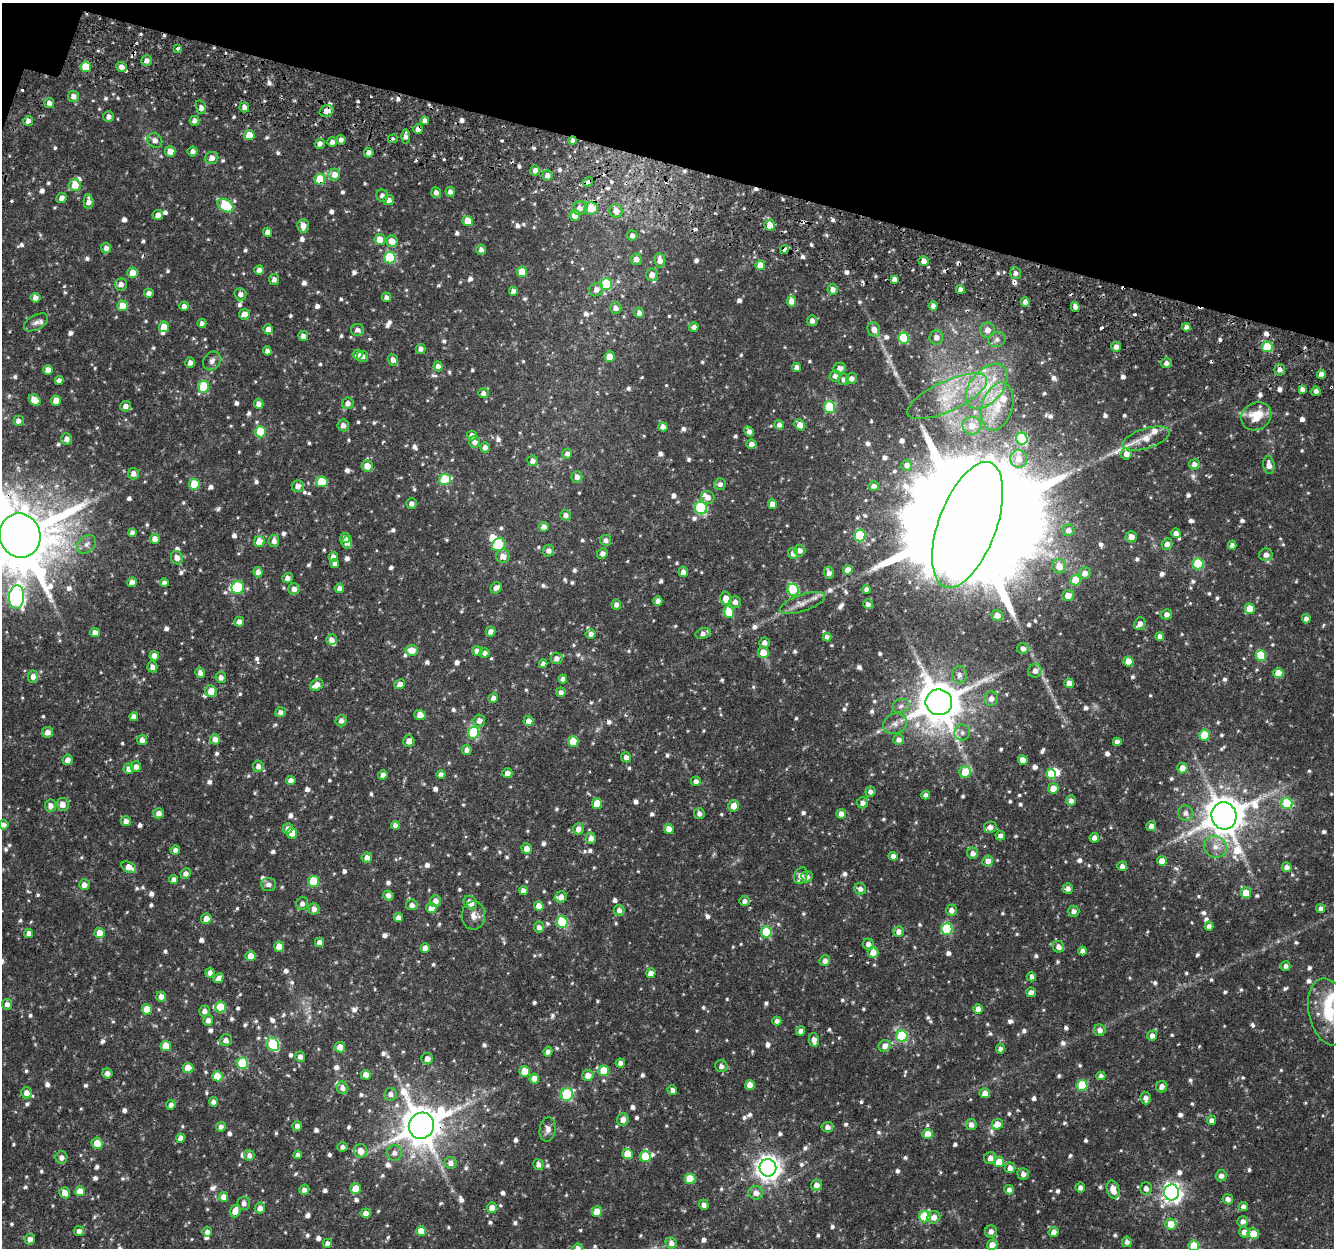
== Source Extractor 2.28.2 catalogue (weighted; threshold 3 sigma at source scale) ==
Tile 2 of 4 x 4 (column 2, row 1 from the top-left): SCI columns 1387-2718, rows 4042-5287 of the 5445 x 5654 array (HDU 1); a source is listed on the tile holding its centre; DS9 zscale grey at full resolution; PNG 1336 x 1250 px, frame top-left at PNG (2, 3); each listed source drawn as its Kron ellipse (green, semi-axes under 4 px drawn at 4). Shown black and unused: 13% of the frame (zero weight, under 2 of 3 exposures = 5% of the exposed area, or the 3 px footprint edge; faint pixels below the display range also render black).
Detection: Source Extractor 2.28.2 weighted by HDU 2 'WHT'; one run over the whole footprint, this tile lists its part. Background 0.035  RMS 0.0038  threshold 0.017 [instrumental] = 3 sigma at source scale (4.5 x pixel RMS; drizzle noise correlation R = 1.50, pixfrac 1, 0.0396/0.0396 arcsec/px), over >= 5 px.
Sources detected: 1078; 1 too faint to see at this stretch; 3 inside a brighter object's white glare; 20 cosmic-ray / hot-pixel residue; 1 long thin detection or spike segment (spike, bleed or trail) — neither listed nor drawn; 15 inside a brighter listed object's ellipse — not listed separately; of the other 1038, all 500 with FLUX_AUTO >= 1.58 (the completeness limit of this list) listed and drawn (538 fainter detections not listed), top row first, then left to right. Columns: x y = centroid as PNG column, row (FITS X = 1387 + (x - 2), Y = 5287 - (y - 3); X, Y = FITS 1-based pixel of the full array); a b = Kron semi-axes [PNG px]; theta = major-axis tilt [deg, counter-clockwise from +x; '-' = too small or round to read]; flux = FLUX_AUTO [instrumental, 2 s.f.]
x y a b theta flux
178 48 4 3 - 3.4
147 61 5 5 - 1.7
86 67 5 5 - 10
121 67 5 5 - 1.9
73 96 6 5 - 2.1
49 103 5 5 - 1.8
201 107 7 5 -73 2.6
244 107 5 4 - 1.9
327 111 7 5 18 2.6
109 117 5 5 - 1.7
28 121 5 5 - 2
195 121 5 5 - 1.9
425 121 4 4 - 1.9
418 129 4 4 - 2.3
249 135 5 5 - 6.3
406 136 7 4 -88 1.7
393 139 5 4 - 2.1
155 140 8 7 - 1.9
341 140 5 4 - 1.6
573 141 4 4 - 1.7
332 142 5 4 - 1.7
320 144 5 5 - 1.9
170 151 5 5 - 3.8
193 151 5 5 - 1.8
369 153 5 4 - 1.8
212 158 6 6 - 2.2
535 170 5 4 - 1.8
334 175 6 5 - 3.1
547 175 5 5 - 1.8
320 179 5 5 - 10
588 182 5 3 - 3.1
75 185 6 5 - 6.3
450 192 5 4 - 1.6
436 193 5 4 - 1.9
382 196 6 5 - 1.7
62 198 5 4 - 1.8
389 200 5 5 - 2
88 202 7 5 -88 2.3
226 205 9 6 -32 21
580 208 7 6 - 2.5
591 208 7 6 - 8.2
616 211 7 6 - 3.9
158 215 5 5 - 1.9
575 215 5 5 - 3.9
468 221 5 5 - 6.7
770 225 5 5 - 4.7
303 226 7 6 - 3
268 232 4 4 - 2.1
632 235 5 5 - 1.6
380 239 5 5 - 4.6
392 241 6 5 - 3.7
106 248 5 5 - 1.7
784 249 4 4 - 4.9
481 250 5 5 - 1.8
390 258 6 6 - 27
636 259 6 5 - 2.2
660 260 7 5 -83 3
924 261 5 5 - 2.3
760 265 5 5 - 5
259 270 5 4 - 2.2
522 272 5 5 - 6.9
133 273 5 5 - 6.3
1015 273 6 5 - 1.7
652 275 6 6 - 2.6
274 279 5 5 - 1.8
894 279 4 4 - 1.8
121 284 6 6 - 2.1
606 284 6 6 - 20
833 289 5 5 - 2
960 289 4 4 - 1.8
596 290 7 6 - 2.1
513 291 4 4 - 2.2
149 293 5 4 - 1.7
240 294 6 6 - 1.9
386 297 5 4 - 1.6
35 298 5 5 - 2
791 301 5 4 - 2.9
1025 302 4 4 - 1.7
123 306 5 5 - 7
184 306 4 4 - 1.6
933 306 4 4 - 2
1075 307 5 4 - 1.6
616 308 6 5 - 1.9
639 313 5 5 - 2.2
244 314 5 5 - 3.2
812 321 5 5 - 2
36 322 13 7 29 2
202 323 4 4 - 1.6
164 327 5 5 - 5.1
694 327 5 4 - 1.7
1186 327 4 4 - 1.9
268 329 5 5 - 2.1
874 329 7 6 - 2.6
357 330 6 6 - 1.8
987 330 7 7 - 2.7
303 336 5 5 - 1.9
936 337 7 7 - 2.4
904 338 5 5 - 19
997 340 9 7 20 1.6
1116 347 5 5 - 2.1
1267 347 5 5 - 19
421 349 5 5 - 1.7
267 351 4 4 - 1.7
358 354 5 5 - 2.2
362 356 5 5 - 1.7
610 357 5 5 - 6.1
393 360 6 5 - 2
212 361 10 8 56 1.7
190 363 5 4 - 1.8
1166 363 5 5 - 1.6
438 366 5 4 - 1.7
797 367 4 4 - 1.9
840 368 6 5 - 2.4
48 370 5 4 - 2.9
1280 370 6 5 - 1.8
1321 374 4 4 - 2.9
835 376 5 5 - 1.7
852 378 5 5 - 1.9
844 380 5 5 - 1.7
59 381 4 4 - 1.6
987 386 26 16 50 15
203 387 6 5 - 18
1302 389 4 4 - 1.6
1316 391 5 4 - 1.6
483 393 5 5 - 1.7
947 396 43 15 25 16
35 400 6 5 - 5
56 401 5 5 - 4.8
348 403 6 5 - 2.2
259 404 5 4 - 2
125 406 5 5 - 1.9
997 406 24 15 74 11
830 407 6 5 - 20
1256 416 16 13 33 8.8
18 421 5 5 - 1.8
343 425 6 6 - 1.9
779 425 5 4 - 1.6
800 425 6 5 - 3.8
972 426 9 8 - 3.8
663 427 4 4 - 2.2
749 431 5 4 - 1.7
261 432 5 5 - 17
472 435 5 5 - 2.1
1146 438 24 10 17 5.7
67 439 6 5 - 2
1022 439 6 5 - 26
474 442 6 5 - 1.9
751 444 5 4 - 1.9
485 447 5 4 - 1.7
567 454 5 5 - 1.7
1126 454 6 5 - 2.9
1019 459 9 8 - 3.5
533 461 5 5 - 1.7
1194 464 5 5 - 1.8
907 465 5 5 - 1.8
1269 465 9 5 -82 2.7
367 466 5 5 - 4.3
133 474 6 5 - 2.4
577 477 6 5 - 2
445 479 6 5 - 17
322 482 6 5 - 14
194 484 5 5 - 14
720 484 6 5 - 1.6
298 486 6 6 - 2.1
874 486 5 5 - 1.6
708 497 6 6 - 2.3
411 504 5 5 - 1.8
773 504 5 4 - 3.3
701 508 6 6 - 38
565 515 5 5 - 1.8
968 525 66 29 70 27000
544 527 5 5 - 2.2
1068 530 6 6 - 2
132 533 4 4 - 1.7
1176 533 5 4 - 2.4
860 535 6 5 - 21
20 536 22 20 -73 3800
1131 537 5 5 - 2.7
345 538 5 5 - 2.3
155 539 5 5 - 2.6
606 540 5 5 - 1.7
259 541 5 5 - 5.8
274 541 6 5 - 2
347 542 6 5 - 2.1
86 544 10 8 43 2
1167 544 5 5 - 2
499 545 7 6 - 15
1232 545 4 4 - 1.8
800 550 6 5 - 1.8
549 551 5 5 - 1.7
602 553 5 5 - 1.9
793 553 5 5 - 2
1266 555 7 6 - 2.1
503 556 7 6 - 2.7
333 557 5 4 - 2.3
177 558 7 6 - 2.3
335 564 4 4 - 1.6
1198 564 5 5 - 20
1059 566 7 7 - 4
848 570 5 5 - 4.1
258 572 5 4 - 2.1
683 572 5 4 - 1.7
829 573 6 5 - 1.9
1085 573 6 6 - 2.6
287 578 5 5 - 2
1075 580 5 5 - 8.9
132 582 5 5 - 3.3
164 583 4 4 - 1.6
238 587 6 6 - 18
339 588 5 4 - 1.7
496 588 6 5 - 2.1
294 589 6 5 - 2.2
866 589 4 4 - 1.7
793 590 6 5 - 27
1068 595 6 5 - 3.4
17 597 12 7 86 120
726 598 7 5 87 3.2
658 601 5 4 - 2
735 602 6 5 - 1.9
802 603 24 8 19 3.6
868 604 5 4 - 1.7
616 605 5 5 - 1.7
1250 609 5 5 - 6.8
729 612 6 5 - 14
1166 614 5 5 - 1.8
997 615 5 5 - 2.8
1306 619 4 4 - 1.6
239 622 5 4 - 2
1140 624 6 5 - 2.3
491 632 5 5 - 2.1
95 633 5 4 - 3.3
703 633 8 5 16 2
591 634 5 5 - 1.8
1160 636 4 4 - 1.6
827 637 4 4 - 1.6
331 640 5 5 - 2
764 643 5 5 - 1.9
1023 648 5 5 - 1.7
412 650 6 5 - 4.5
477 651 5 5 - 2.2
763 652 5 5 - 4.4
485 653 5 5 - 1.6
1261 655 5 5 - 16
154 656 5 4 - 3
557 658 6 5 - 1.8
1128 662 5 5 - 5.8
543 664 4 4 - 1.8
152 667 5 5 - 1.7
1035 671 7 6 - 2.2
200 673 5 4 - 1.9
1278 673 5 5 - 4.9
959 675 8 7 - 2
33 677 6 5 - 2
221 677 5 5 - 1.8
563 679 4 4 - 1.6
1069 683 5 4 - 3.6
400 684 6 4 30 2.3
317 685 7 5 28 3.5
211 691 6 5 - 4.8
561 692 5 4 - 1.6
493 698 5 4 - 1.8
991 699 7 7 - 2.3
939 702 13 13 - 1600
901 706 9 6 18 1.6
280 712 5 5 - 1.7
420 715 5 5 - 2.9
134 717 4 4 - 2.3
341 721 6 5 - 1.6
479 721 6 6 - 2.1
528 721 5 5 - 2.1
895 724 12 10 24 2.7
48 732 6 5 - 2.6
962 732 8 7 - 1.6
473 733 6 5 - 26
1205 735 5 5 - 15
215 739 5 5 - 2.6
142 740 5 5 - 1.8
899 740 5 5 - 1.8
409 741 6 5 - 2.2
573 741 5 5 - 10
1117 742 4 4 - 1.7
467 750 5 5 - 1.8
626 757 5 5 - 1.8
68 760 5 5 - 2.1
1023 760 5 5 - 4
258 766 5 5 - 1.9
136 767 5 5 - 2.2
1182 768 5 5 - 4.1
129 769 5 5 - 2.4
965 772 6 5 - 13
507 773 5 5 - 2.7
1051 774 5 5 - 11
383 775 5 4 - 1.8
441 775 4 4 - 2.1
291 780 5 4 - 2.2
696 781 5 4 - 1.7
1053 788 5 5 - 4.3
870 792 5 5 - 1.6
926 795 4 4 - 1.7
1071 801 5 5 - 1.8
863 803 5 5 - 1.9
1287 803 6 5 - 18
62 804 6 6 - 2.9
597 804 5 5 - 7.2
51 805 6 5 - 2
734 806 5 5 - 4.2
159 813 5 5 - 2.1
1186 813 8 7 - 2
699 814 5 5 - 1.9
841 814 5 5 - 2.2
1224 816 13 12 - 1300
126 821 5 5 - 1.8
4 825 5 4 - 1.7
395 825 4 4 - 1.8
1151 826 5 5 - 2.2
990 827 6 5 - 2.3
288 828 5 5 - 1.9
578 829 6 5 - 2.5
669 829 5 4 - 3.5
292 833 5 5 - 5.7
1000 836 5 4 - 1.8
591 838 5 5 - 2
1094 838 5 4 - 2
1215 847 12 10 -24 3.7
527 849 5 5 - 3.2
175 850 5 4 - 1.8
973 853 5 5 - 1.8
893 856 4 4 - 2
367 857 5 5 - 2.2
988 861 5 5 - 2.3
1162 861 5 5 - 4
1122 866 5 5 - 1.8
129 867 8 5 -26 4
1287 867 5 5 - 2
186 873 5 5 - 1.9
801 876 8 6 65 2.6
807 877 5 5 - 2
174 879 4 4 - 2
313 881 5 5 - 12
268 884 7 6 - 1.6
84 885 5 5 - 2.3
1068 888 5 5 - 1.9
860 889 6 5 - 1.8
523 890 4 4 - 1.9
1246 893 5 5 - 6
388 895 5 5 - 1.8
561 897 6 5 - 1.9
435 901 6 5 - 2.6
744 901 5 5 - 1.6
470 902 7 6 - 3.9
302 904 6 6 - 2
412 905 5 5 - 1.7
539 906 5 5 - 4.7
431 908 5 5 - 4
314 909 5 5 - 2.2
1321 909 4 4 - 1.7
619 910 5 5 - 1.8
951 910 6 5 - 2.1
1073 911 6 5 - 1.8
473 916 14 11 -89 3
398 917 5 4 - 2
206 919 5 5 - 3.4
562 922 6 5 - 25
1209 926 4 4 - 1.8
539 927 5 5 - 1.9
947 929 6 5 - 24
898 931 5 5 - 2.2
766 932 5 5 - 16
29 933 5 4 - 1.9
100 933 5 5 - 4.8
319 942 4 4 - 2.3
868 944 5 5 - 1.9
279 947 5 5 - 5.6
1058 947 6 5 - 2.1
425 948 5 4 - 2.4
1082 951 4 4 - 1.8
873 952 5 5 - 4.2
250 956 5 5 - 4.1
825 961 5 5 - 1.9
1286 966 5 4 - 1.7
210 973 5 4 - 1.8
651 973 5 4 - 3
1031 977 4 4 - 1.6
218 978 5 4 - 2
1031 992 5 4 - 1.8
161 997 5 5 - 2.4
7 1004 5 5 - 1.8
220 1007 5 5 - 11
147 1009 5 5 - 8.1
978 1009 5 4 - 2.6
204 1011 5 5 - 1.9
1329 1012 34 20 -78 14
208 1020 5 5 - 2.3
777 1021 4 4 - 1.6
1100 1030 6 6 - 2
801 1031 4 4 - 2.3
902 1036 6 5 - 30
1152 1036 5 5 - 2
226 1040 6 6 - 2
814 1040 7 4 -80 2.3
273 1044 7 6 - 27
166 1046 5 5 - 9.6
885 1046 6 5 - 2.4
340 1047 5 5 - 4
1000 1049 5 4 - 1.7
548 1052 5 4 - 1.7
300 1057 5 5 - 1.8
427 1059 6 5 - 2.2
243 1063 5 5 - 22
620 1063 5 4 - 1.9
721 1066 6 6 - 1.8
188 1068 5 5 - 6.3
525 1071 5 5 - 6.5
604 1071 5 5 - 12
107 1073 5 5 - 1.8
366 1075 5 4 - 4.1
588 1075 5 5 - 3.8
217 1076 5 5 - 8.4
1101 1076 4 4 - 1.7
534 1079 5 5 - 5.4
750 1085 5 5 - 3.8
1082 1085 5 5 - 18
1162 1087 6 5 - 2.1
342 1088 6 5 - 2.1
672 1090 5 4 - 1.7
27 1093 6 5 - 2.5
985 1093 5 5 - 3.1
391 1094 6 6 - 1.9
567 1094 6 6 - 32
1145 1098 6 5 - 1.7
213 1102 5 4 - 1.8
171 1105 5 4 - 1.8
623 1120 6 5 - 2.4
1211 1120 5 4 - 1.8
971 1124 6 5 - 2
997 1124 5 5 - 4.1
297 1126 5 4 - 1.7
421 1126 13 12 - 1300
221 1127 5 4 - 1.8
827 1127 6 5 - 1.7
548 1129 12 8 81 2.1
928 1134 5 5 - 6.4
181 1138 4 4 - 2.5
97 1143 5 5 - 6.2
342 1147 5 4 - 1.6
361 1151 7 6 - 4.4
394 1153 7 7 - 1.7
628 1154 5 5 - 8
249 1155 5 5 - 1.8
298 1155 4 4 - 1.6
645 1156 5 5 - 9.5
61 1157 6 6 - 1.7
990 1158 6 6 - 2.1
999 1162 5 5 - 6.1
451 1163 6 6 - 2
538 1164 5 5 - 1.7
768 1168 8 8 - 330
1010 1168 5 5 - 2.4
1023 1174 6 5 - 1.9
1221 1176 5 5 - 1.8
690 1179 5 5 - 14
816 1185 5 5 - 2.6
356 1188 5 5 - 7
1080 1188 5 5 - 1.7
1146 1188 6 5 - 2
304 1190 5 5 - 1.7
1009 1190 5 5 - 1.7
1113 1190 9 6 -75 4.3
80 1191 5 5 - 5.2
65 1193 6 5 - 3.8
756 1193 7 7 - 2.7
1172 1193 8 7 - 190
223 1197 5 4 - 3.3
1228 1199 5 5 - 2
244 1203 7 6 - 1.8
704 1205 5 4 - 1.7
1243 1206 4 4 - 1.7
260 1208 5 5 - 2.5
492 1208 5 5 - 4.3
235 1211 6 5 - 4.2
597 1211 5 5 - 4.5
366 1213 5 5 - 2.5
925 1217 6 5 - 20
934 1217 6 6 - 2.6
1243 1221 5 5 - 1.9
1171 1224 5 5 - 6
79 1231 5 5 - 1.8
421 1231 5 5 - 5.8
991 1231 6 6 - 2
207 1232 5 4 - 1.7
1054 1232 5 5 - 2.3
1244 1232 5 5 - 2.2
1253 1234 6 5 - 5.2
30 1239 5 5 - 1.8
1127 1242 5 5 - 1.7
327 1243 4 4 - 1.8
671 1243 6 5 - 2
992 1245 5 5 - 3.6
1194 1246 5 5 - 13
578 1248 5 4 - 1.9
Overlapping masked pixels (flux is a lower limit): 12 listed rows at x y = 327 111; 418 129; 393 139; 573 141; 320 179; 588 182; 591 208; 784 249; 968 525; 20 536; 1224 816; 421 1126
Isophote crosses this tile's border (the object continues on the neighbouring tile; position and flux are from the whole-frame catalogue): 5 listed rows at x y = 20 536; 4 825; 1329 1012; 1194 1246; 578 1248